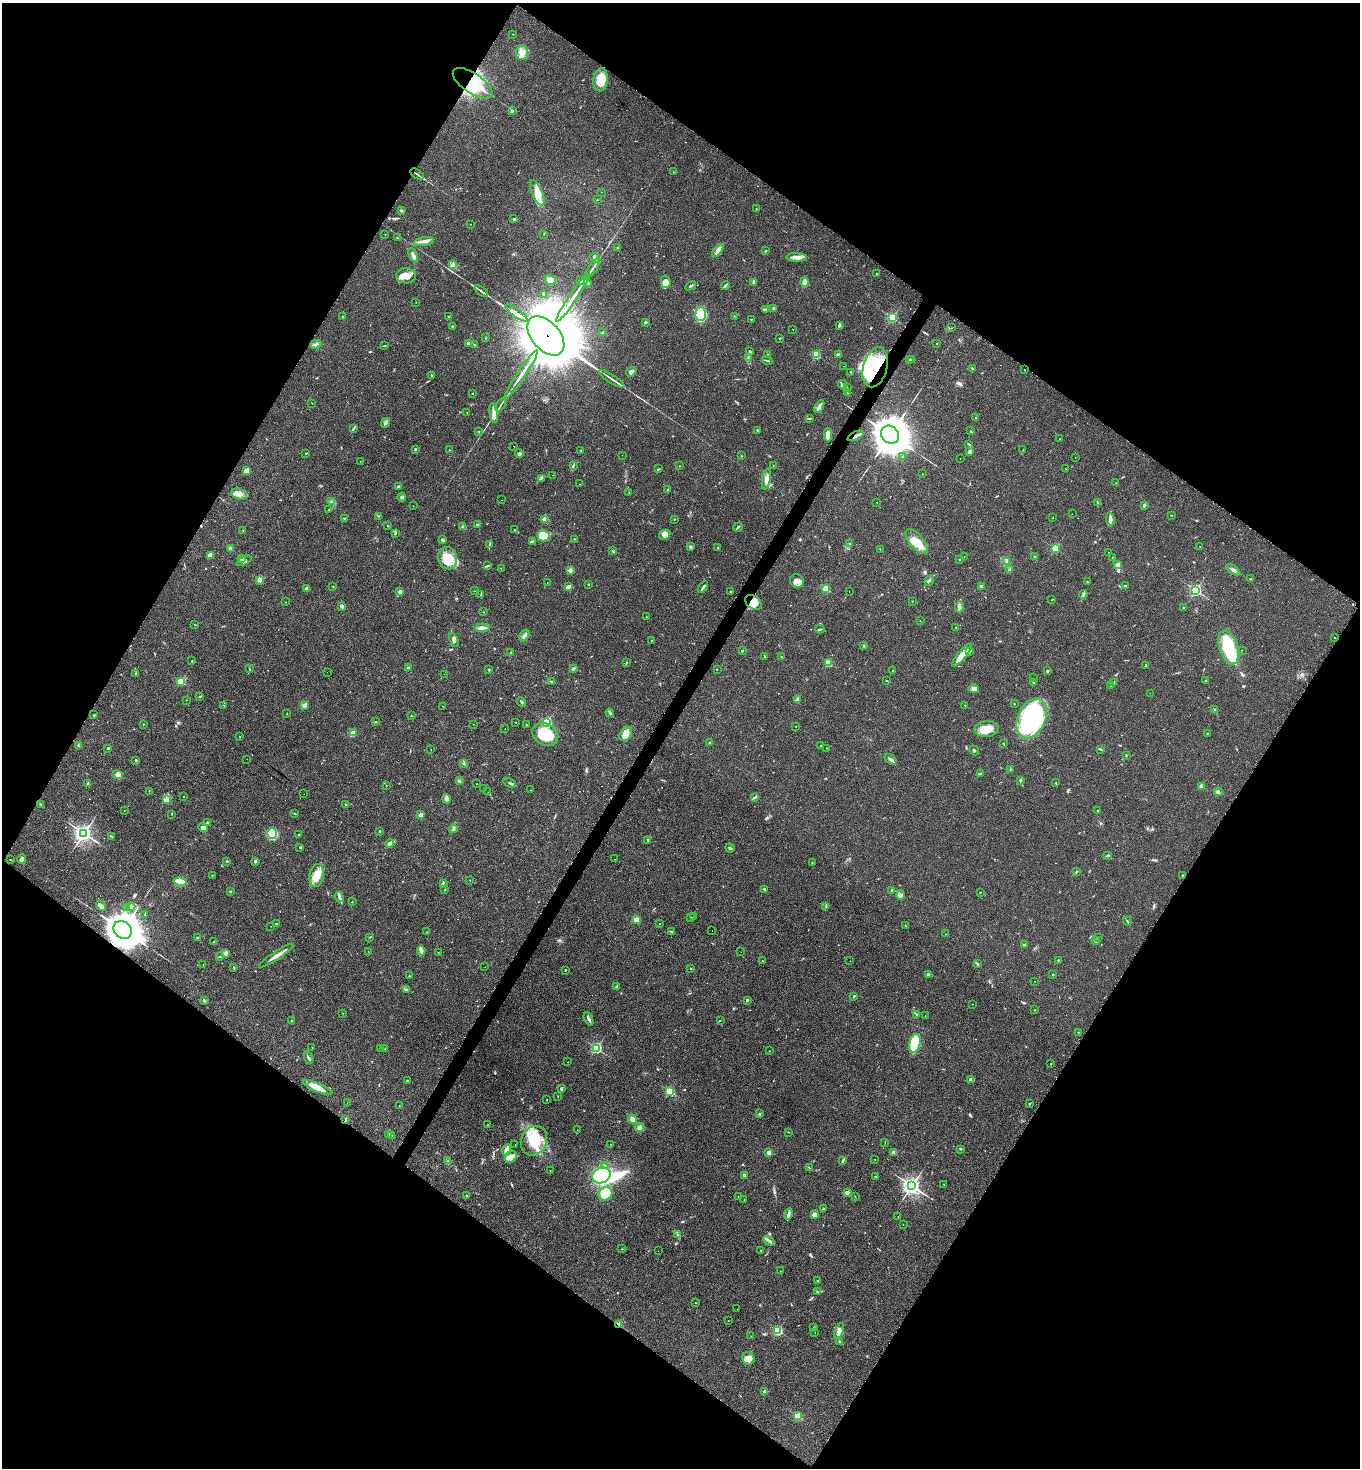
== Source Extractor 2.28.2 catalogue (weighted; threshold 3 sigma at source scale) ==
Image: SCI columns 304-5732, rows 10-5872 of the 5885 x 5880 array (HDU 1 of 3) = the unmasked area's bounding box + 8 px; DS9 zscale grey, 4 x 4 block average (1 PNG px = mean of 4 x 4 image px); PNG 1362 x 1470 px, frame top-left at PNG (2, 3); each listed source drawn as its Kron ellipse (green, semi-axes under 4 px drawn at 4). Shown black and unused: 49% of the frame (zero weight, under 2 of 3 exposures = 1% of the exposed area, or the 3 px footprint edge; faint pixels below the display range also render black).
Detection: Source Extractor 2.28.2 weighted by HDU 2 'WHT'. Background 0.0466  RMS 0.0069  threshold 0.0309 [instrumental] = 3 sigma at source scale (4.5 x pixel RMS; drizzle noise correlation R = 1.50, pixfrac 1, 0.05/0.05 arcsec/px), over >= 5 px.
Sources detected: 601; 1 too faint to see at this stretch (4 x 4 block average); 10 inside a brighter object's white glare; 14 cosmic-ray / hot-pixel residue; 1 long thin detection or spike segment (spike, bleed or trail) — neither listed nor drawn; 12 coinciding with a brighter row at this scale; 22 inside a brighter listed object's ellipse — not listed separately; of the other 541, all 500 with FLUX_AUTO >= 0.896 (the completeness limit of this list) listed and drawn (41 fainter detections not listed), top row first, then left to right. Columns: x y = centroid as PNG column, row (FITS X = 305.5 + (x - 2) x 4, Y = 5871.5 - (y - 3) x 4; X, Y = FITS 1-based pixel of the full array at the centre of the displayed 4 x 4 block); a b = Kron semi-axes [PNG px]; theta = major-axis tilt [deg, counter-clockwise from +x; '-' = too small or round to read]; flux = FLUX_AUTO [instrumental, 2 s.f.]
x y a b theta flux
513 34 2 2 - 2.7
522 53 7 6 - 28
600 80 12 7 85 67
473 83 23 10 -34 210
512 111 2 2 - 18
673 172 2 2 - 1.2
417 174 7 2 -33 5.8
601 192 2 2 - 1
537 193 13 5 -66 53
597 200 2 2 - 3.6
756 209 2 2 - 3.7
402 210 4 2 - 4.7
514 219 3 2 - 5.1
470 224 2 2 - 2
385 234 2 2 - 2.8
544 234 2 2 - 1.4
397 238 3 2 - 2.6
424 241 10 3 9 24
617 248 2 2 - 3.1
718 250 7 3 52 15
765 251 3 2 - 2.6
413 255 7 3 -63 16
797 257 10 4 -2 23
595 258 5 3 - 16
452 265 2 2 - 3.3
593 268 11 2 55 12
877 273 2 2 - 1.9
406 276 10 7 -2 45
550 280 6 5 - 36
580 281 3 2 - 5.8
588 282 3 2 - 3.8
666 282 6 4 -76 33
754 282 4 2 - 4.4
805 282 4 3 - 11
725 285 4 2 - 5.9
691 286 6 2 30 5.3
481 291 7 2 -38 9.5
543 294 2 2 - 2.5
573 297 29 2 56 54
416 302 2 2 - 1
774 308 4 2 - 5
765 310 4 3 - 6.4
516 313 13 2 -36 2200
701 314 6 5 - 170
448 316 2 2 - 2.6
734 316 2 2 - 2.5
343 317 2 2 - 12
892 317 2 2 - 540
751 319 2 2 - 1.7
645 322 2 2 - 17
839 325 3 2 - 9.1
452 326 2 2 - 12
952 328 2 2 - 0.93
793 329 2 2 - 2
603 333 2 2 - 29
546 336 23 14 -49 35000
486 338 2 2 - 2
780 338 3 2 - 2
468 343 2 2 - 26
937 343 2 2 - 4.4
316 344 6 2 14 7.3
474 345 2 2 - 2.3
385 346 2 2 - 1.7
749 351 2 2 - 3.1
838 354 2 2 - 27
768 355 2 2 - 4.4
816 355 2 2 - 270
748 358 2 2 - 3.7
909 360 3 2 - 3.4
912 360 2 2 - 3.6
767 361 5 2 - 5.4
844 366 2 2 - 0.98
875 367 20 12 74 320
972 369 2 2 - 3.5
1024 370 2 2 - 1.5
631 372 5 3 - 11
851 373 2 2 - 2.1
521 374 29 2 56 52
431 375 2 2 - 2.1
612 379 15 2 -33 15
842 384 4 3 - 7.3
847 388 2 2 - 1.8
473 393 2 2 - 1.6
847 393 2 2 - 2.8
312 403 2 2 - 1.4
501 405 7 2 55 7.2
819 406 7 2 59 9.7
467 412 2 2 - 3.5
494 413 10 4 -82 20
976 417 2 2 - 2.9
809 419 3 2 - 2.9
385 423 5 2 - 5.8
353 429 4 2 - 5.9
757 430 2 2 - 3.9
971 431 2 2 - 1
479 432 2 2 - 1.3
828 434 7 3 -90 27
890 435 10 8 -44 11000
855 436 8 2 25 15
1059 439 2 2 - 1.5
969 444 3 2 - 3.5
514 446 2 2 - 0.94
415 449 2 2 - 4.3
449 450 2 2 - 1.2
581 450 2 2 - 4
1023 450 2 2 - 1.3
970 452 4 3 - 9.7
306 453 2 2 - 6.4
519 453 4 3 - 6.9
622 455 2 2 - 1.5
741 456 2 2 - 4.9
903 456 2 2 - 2.4
960 458 2 2 - 2.5
1075 458 2 2 - 2
360 461 2 2 - 1
773 465 2 2 - 1.2
573 466 4 2 - 4.2
679 466 2 2 - 3.9
659 469 2 2 - 1.7
1066 469 2 2 - 0.98
247 470 3 3 - 27
922 474 2 2 - 1
552 475 2 2 - 6.6
541 478 3 2 - 3.6
766 479 11 3 80 24
1116 483 2 2 - 1.1
579 484 2 2 - 0.94
398 486 3 2 - 4.7
668 490 2 2 - 20
629 493 2 2 - 1.9
239 494 8 5 -15 25
402 497 4 3 - 6.6
502 500 2 2 - 1
331 502 3 2 - 3.9
877 502 2 2 - 1.2
1098 503 2 2 - 2.5
1144 505 3 2 - 5
413 506 2 2 - 1.2
329 510 3 2 - 3
1072 514 2 2 - 1.1
378 516 2 2 - 1.6
1172 516 2 2 - 1
344 518 3 2 - 3.3
1053 518 2 2 - 3.2
545 519 2 2 - 120
674 519 2 2 - 2.1
1110 519 6 3 -76 13
477 525 3 2 - 4.8
388 526 2 2 - 1.9
463 527 4 3 - 6.7
738 527 5 2 - 5.9
243 530 2 2 - 0.96
514 530 2 2 - 1.4
395 534 3 2 - 4.2
665 535 6 5 - 24
543 536 6 5 - 44
575 539 4 2 - 3.2
442 540 4 2 - 8.6
532 541 3 2 - 4.3
917 541 15 7 -51 60
490 544 2 2 - 1.8
850 544 2 2 - 3
1200 546 2 2 - 4
690 547 2 2 - 36
231 548 2 2 - 63
718 548 2 2 - 2.5
1055 548 2 2 - 320
880 549 2 2 - 1.3
613 551 3 2 - 3.6
1109 553 2 2 - 3.6
210 555 3 3 - 27
964 556 2 2 - 1.1
1035 557 2 2 - 2.8
1112 557 2 2 - 4.4
242 558 4 2 - 4.4
448 558 11 9 -75 70
960 559 3 2 - 2.7
244 561 8 3 29 9.4
1007 562 3 2 - 4.1
1118 564 2 2 - 71
487 566 3 2 - 2.6
501 568 2 2 - 1.2
1010 569 3 2 - 3.3
570 570 2 2 - 85
1233 570 8 2 -36 14
1251 579 2 2 - 1.8
259 580 2 2 - 91
797 581 7 6 - 21
929 581 5 2 - 5.2
1087 582 2 2 - 1.6
547 583 2 2 - 0.9
589 584 2 2 - 2.8
333 586 2 2 - 4
982 586 3 2 - 14
1125 586 2 2 - 15
568 587 3 2 - 16
703 587 6 2 55 8.2
306 589 3 2 - 14
826 589 2 2 - 220
1196 590 2 2 - 660
474 591 2 2 - 1.6
400 592 2 2 - 61
730 592 2 2 - 3.9
849 592 2 2 - 1.6
481 594 4 2 - 4.3
1083 594 4 2 - 5.8
1052 600 2 2 - 2.1
912 601 2 2 - 1.4
286 602 2 2 - 0.94
753 602 9 6 -38 37
342 606 3 2 - 15
959 607 5 3 - 19
1183 608 3 2 - 3.1
484 612 2 2 - 1.5
646 617 2 2 - 1.7
920 621 2 2 - 1.2
195 625 3 2 - 1.3
956 627 2 2 - 3.3
482 628 7 3 1 18
820 629 4 2 - 5.2
524 636 6 3 56 11
1335 637 2 2 - 1.4
454 640 7 2 -66 8.1
651 640 2 2 - 1
864 646 3 2 - 6.1
1229 647 17 9 -72 160
1242 650 2 2 - 1.2
742 651 2 2 - 3
969 652 3 2 - 4.6
510 653 2 2 - 1.9
962 655 14 3 50 71
765 656 3 2 - 2
781 657 2 2 - 1.7
192 661 2 2 - 7.6
626 662 2 2 - 2.7
828 663 2 2 - 200
1146 665 3 2 - 6.2
408 668 3 2 - 6.8
573 668 2 2 - 2.2
249 669 2 2 - 1.5
717 669 2 2 - 1.1
489 670 2 2 - 15
892 671 2 2 - 2.3
1047 671 2 2 - 18
327 672 2 2 - 2.3
135 673 2 2 - 2.3
444 674 2 2 - 1.1
1033 678 2 2 - 1.4
887 681 2 2 - 2
1206 681 2 2 - 11
181 682 2 2 - 270
552 682 4 2 - 5.4
1114 682 3 2 - 5.6
1033 683 2 2 - 2.8
1110 685 3 2 - 2.4
974 689 5 4 - 15
1150 693 2 2 - 1.2
200 696 3 2 - 3.2
797 699 3 2 - 5
186 700 2 2 - 2.1
521 702 5 2 - 5.2
1014 704 2 2 - 4.4
224 705 2 2 - 1.4
965 705 2 2 - 2.3
304 706 2 2 - 120
443 706 2 2 - 1.6
1214 710 3 2 - 4.4
287 713 2 2 - 1.3
610 713 4 2 - 6.7
94 715 2 2 - 2.2
411 716 2 2 - 1.9
1032 718 21 14 67 540
375 722 2 2 - 1.1
515 722 2 2 - 1.4
547 722 2 2 - 490
143 724 2 2 - 1.4
473 724 2 2 - 1.3
526 725 2 2 - 1.2
796 727 2 2 - 0.9
505 729 2 2 - 1.3
987 729 12 8 4 51
353 733 2 2 - 130
1207 733 2 2 - 1.9
545 734 14 10 -30 130
626 734 8 5 56 33
239 736 2 2 - 1.1
709 743 2 2 - 6
1003 744 2 2 - 1.8
79 745 2 2 - 44
821 745 2 2 - 4
108 748 2 2 - 16
827 748 2 2 - 1.2
431 749 2 2 - 24
1100 749 4 2 - 5.1
974 750 5 2 - 3.2
1126 756 3 2 - 3.3
247 759 2 2 - 4.3
891 759 7 2 -37 11
136 760 2 2 - 5.5
464 764 2 2 - 1.2
1010 769 2 2 - 1.5
981 773 3 2 - 3.3
118 775 5 4 - 12
459 781 3 2 - 6.9
1020 781 2 2 - 3.3
88 783 3 2 - 7.1
509 783 7 2 -29 6
1056 783 2 2 - 1.4
477 784 2 2 - 5.3
386 785 2 2 - 0.9
1202 786 2 2 - 88
483 788 2 2 - 1.9
530 790 2 2 - 3.8
149 791 2 2 - 1.2
488 792 2 2 - 4.1
1218 792 4 3 - 8.4
304 794 2 2 - 5.1
183 797 2 2 - 1.9
754 797 3 2 - 2.9
446 799 5 2 - 8
166 800 2 2 - 130
40 804 3 2 - 2
345 805 2 2 - 2.1
124 810 2 2 - 1.5
1098 811 2 2 - 3.1
172 814 2 2 - 1.5
295 814 2 2 - 2.1
420 815 2 2 - 83
207 823 3 2 - 4
203 828 5 3 - 17
453 829 4 3 - 9.2
380 831 2 2 - 1.9
84 833 3 3 - 1500
272 834 5 4 - 170
299 835 2 2 - 3.6
111 836 3 2 - 2.2
648 840 3 2 - 3.9
390 843 4 3 - 10
300 847 2 2 - 2.5
730 848 5 2 - 6
1108 855 3 2 - 5.5
22 859 5 3 - 9.1
614 859 2 2 - 1.3
10 860 2 2 - 1
227 861 2 2 - 3.2
255 861 2 2 - 6.9
812 863 2 2 - 2.1
1076 872 3 2 - 3.5
212 875 2 2 - 1.3
317 875 11 7 80 47
1183 875 4 2 - 4.6
470 880 2 2 - 5
180 882 6 4 -12 94
443 884 3 2 - 3.9
764 889 2 2 - 25
445 890 2 2 - 1.2
892 890 4 2 - 5.5
230 891 2 2 - 14
980 892 2 2 - 1.7
900 895 4 3 - 8.4
339 897 5 2 - 9.3
352 902 2 2 - 1.8
101 906 5 3 - 13
131 906 4 4 - 11
826 906 2 2 - 2
127 907 3 3 - 5.5
145 914 3 2 - 2.1
691 917 2 2 - 2
693 917 2 2 - 1.2
636 920 2 2 - 150
1127 921 4 2 - 3.2
276 924 2 2 - 6.7
660 924 2 2 - 1.6
271 926 2 2 - 1.1
905 926 2 2 - 1.4
123 930 10 8 -39 7500
712 931 2 2 - 6
426 932 2 2 - 1.3
671 932 3 2 - 3.7
946 934 2 2 - 0.99
370 937 2 2 - 2.8
198 938 3 2 - 2.6
1098 938 2 2 - 1
1095 940 3 2 - 6.9
214 942 2 2 - 1.8
1024 945 2 2 - 26
421 950 5 2 - 17
368 951 2 2 - 0.91
438 952 2 2 - 1.7
741 952 2 2 - 1.3
225 953 2 2 - 77
276 956 20 2 33 27
219 957 2 2 - 2.4
1058 960 2 2 - 8.9
762 961 2 2 - 1.7
850 961 2 2 - 3.5
203 964 2 2 - 0.92
977 964 2 2 - 3.5
234 967 3 2 - 3.1
485 967 2 2 - 1
691 968 2 2 - 8
565 970 3 2 - 2.2
928 974 2 2 - 33
1053 975 2 2 - 2.9
409 976 2 2 - 2
1034 981 2 2 - 2.8
616 987 3 2 - 4.4
407 990 2 2 - 1.3
854 996 4 2 - 3.5
747 1000 2 2 - 7.9
204 1001 3 2 - 4.9
972 1004 2 2 - 1.5
1035 1010 2 2 - 1.3
343 1013 2 2 - 1.2
917 1014 2 2 - 1.7
925 1016 2 2 - 2.5
589 1019 7 2 -65 10
292 1021 3 2 - 3.1
720 1021 2 2 - 1.4
1078 1032 2 2 - 4
915 1044 9 5 77 140
312 1048 2 2 - 0.99
380 1048 2 2 - 1.4
596 1048 2 2 - 560
385 1049 2 2 - 1.3
769 1051 2 2 - 1.5
308 1058 6 2 -68 7.6
568 1062 2 2 - 1.1
1051 1064 2 2 - 1.7
970 1079 2 2 - 32
407 1080 2 2 - 3.3
318 1087 16 4 -22 61
561 1089 3 2 - 6.1
670 1091 2 2 - 370
558 1096 3 2 - 1.2
547 1100 2 2 - 1.1
347 1103 2 2 - 1.8
1029 1104 3 2 - 3.3
399 1105 2 2 - 0.91
759 1113 2 2 - 2.7
346 1119 4 2 - 5.3
632 1119 5 3 - 19
488 1124 2 2 - 1.1
639 1127 5 2 - 6.6
577 1130 2 2 - 1
788 1132 2 2 - 1.4
389 1135 3 2 - 7.8
392 1136 2 2 - 13
534 1141 15 13 68 110
885 1143 2 2 - 0.9
515 1144 2 2 - 7.1
610 1144 2 2 - 2.5
960 1149 3 2 - 2.6
507 1150 6 2 67 38
894 1152 4 3 - 7.2
769 1153 3 3 - 21
511 1157 6 5 - 32
875 1159 2 2 - 1.6
448 1161 2 2 - 1.5
843 1161 4 2 - 6.9
604 1166 3 2 - 3.7
810 1168 2 2 - 1.5
550 1171 2 2 - 7.8
601 1175 9 7 24 290
744 1175 2 2 - 11
875 1176 2 2 - 3.2
944 1184 2 2 - 1.2
912 1186 3 3 - 1700
847 1193 2 2 - 72
605 1194 7 6 - 82
467 1195 2 2 - 7.5
855 1196 2 2 - 1.5
738 1197 2 2 - 2.5
744 1200 2 2 - 1
823 1209 3 2 - 4.7
788 1214 5 3 - 11
814 1215 2 2 - 110
898 1216 2 2 - 0.91
903 1224 2 2 - 1.3
678 1234 2 2 - 1.2
769 1241 6 3 -32 10
622 1249 2 2 - 1.5
658 1251 2 2 - 1.4
761 1251 2 2 - 1.3
780 1271 2 2 - 1.2
818 1281 2 2 - 2.5
817 1292 3 2 - 4
695 1303 2 2 - 1.6
737 1309 2 2 - 0.95
728 1321 2 2 - 1.3
619 1324 2 2 - 140
814 1327 3 2 - 2.9
778 1330 2 2 - 430
839 1331 8 4 67 17
815 1333 2 2 - 1.2
751 1336 2 2 - 0.97
839 1342 3 2 - 4.5
748 1358 6 6 - 32
764 1392 4 2 - 4.5
798 1416 2 2 - 210
Overlapping masked pixels (flux is a lower limit): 8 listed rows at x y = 473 83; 546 336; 875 367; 855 436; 753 602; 123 930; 346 1119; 619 1324
Diffuse or blended objects may show on this block-average render without a row.